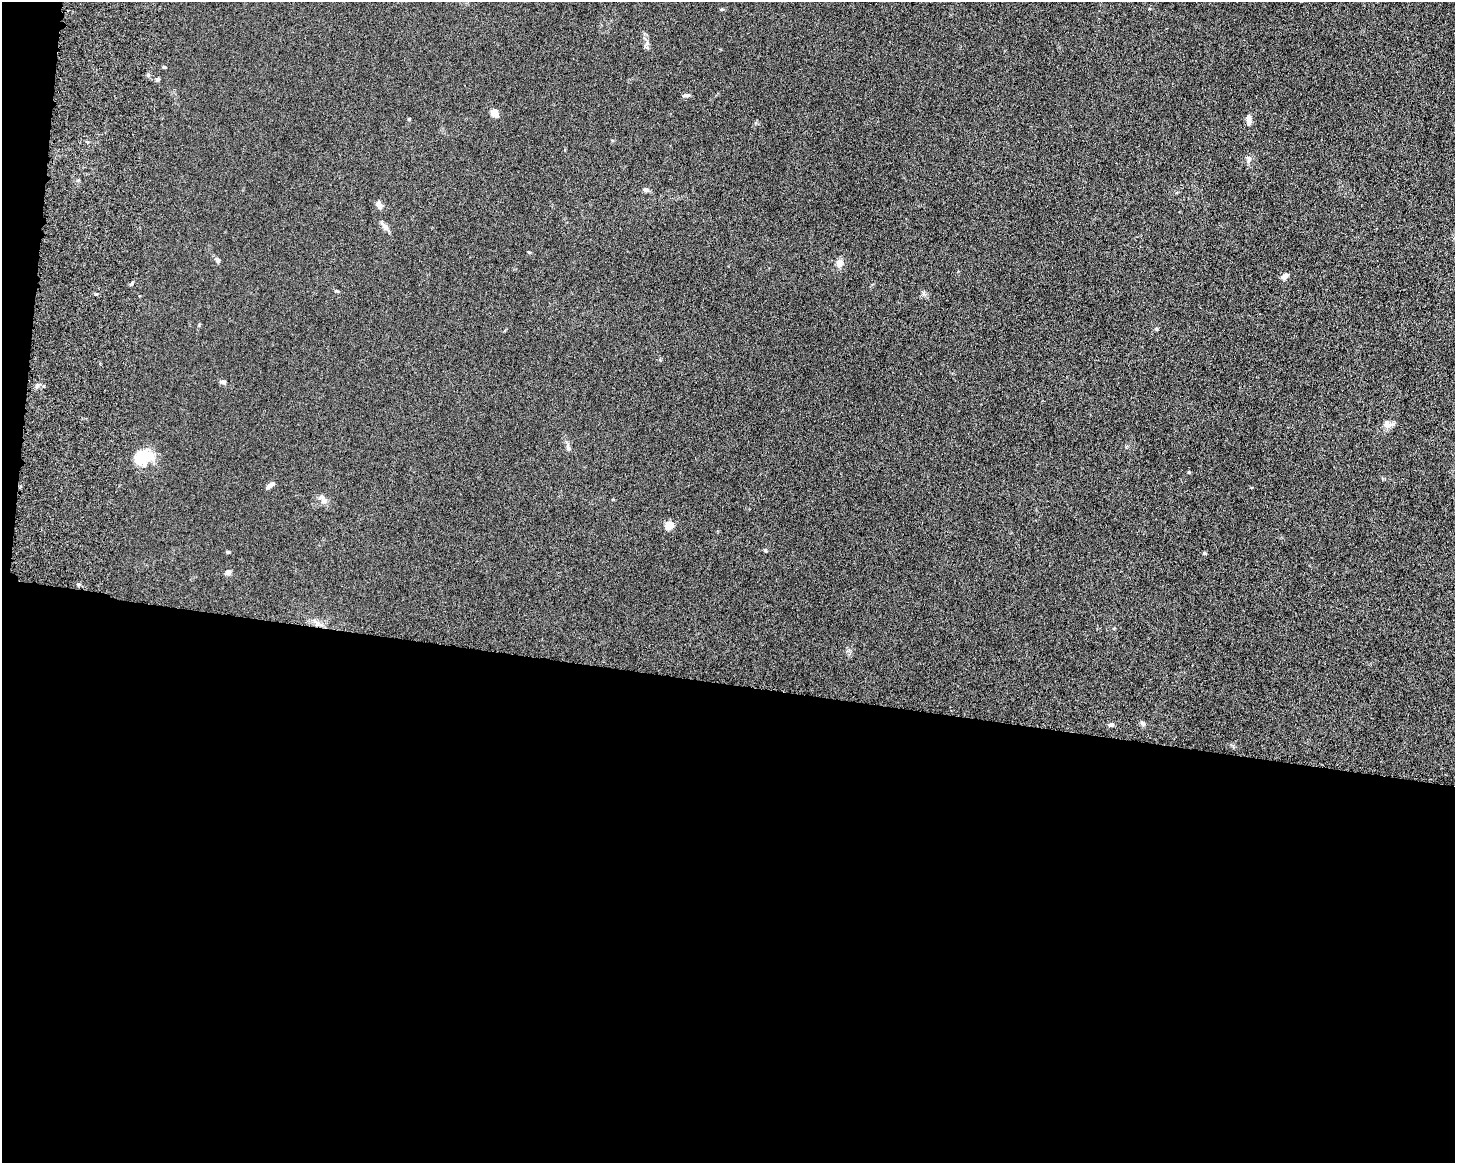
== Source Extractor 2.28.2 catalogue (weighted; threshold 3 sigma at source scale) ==
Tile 10 of 3 x 4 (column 1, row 4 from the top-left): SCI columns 179-1631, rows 132-1292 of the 4861 x 4803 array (HDU 1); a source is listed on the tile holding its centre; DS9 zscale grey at full resolution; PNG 1457 x 1165 px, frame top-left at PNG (2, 2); no overlay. Shown black and unused: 42% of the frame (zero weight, under 6 of 12 exposures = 7% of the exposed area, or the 3 px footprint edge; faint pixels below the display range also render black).
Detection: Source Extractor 2.28.2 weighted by HDU 2 'WHT'; one run over the whole footprint, this tile lists its part. Background 0.0142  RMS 0.0034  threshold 0.0141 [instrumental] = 3 sigma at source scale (4.09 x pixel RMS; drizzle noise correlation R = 1.36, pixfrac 0.8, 0.05/0.05 arcsec/px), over >= 5 px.
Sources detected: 36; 1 inside a brighter object's white glare — not listed; the other 35 listed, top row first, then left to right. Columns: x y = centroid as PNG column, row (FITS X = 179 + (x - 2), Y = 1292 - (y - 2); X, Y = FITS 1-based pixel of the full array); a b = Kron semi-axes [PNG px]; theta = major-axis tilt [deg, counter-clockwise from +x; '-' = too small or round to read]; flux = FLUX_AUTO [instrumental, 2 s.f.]
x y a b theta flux
722 9 5 3 - 0.36
647 43 7 4 2 0.59
164 67 5 3 - 0.3
157 79 5 4 - 0.74
687 95 9 4 9 0.71
494 113 9 7 -54 2.3
409 119 4 4 - 0.31
1249 119 13 7 -89 1.6
1249 159 10 6 89 1.1
646 190 6 5 - 1.1
379 205 9 6 -66 1.5
385 227 9 8 - 1.6
529 252 4 4 - 0.31
217 260 7 6 - 0.75
839 263 11 8 76 2
1285 276 8 6 43 1.4
131 284 6 4 19 0.46
923 293 7 4 -90 0.61
1156 329 5 4 - 0.44
223 382 8 5 -1 0.67
37 386 7 4 71 0.7
1387 424 12 8 -13 2.1
568 447 12 5 -83 1
144 456 15 12 -21 11
1189 472 5 3 - 0.25
270 485 10 5 39 1.2
323 499 14 8 -45 1.9
669 525 5 5 - 11
765 550 5 4 - 0.46
228 552 5 4 - 0.38
1204 553 5 4 - 0.35
228 572 6 6 - 1.2
78 584 5 5 - 0.52
1143 723 8 5 -50 0.75
1111 725 7 5 3 0.78